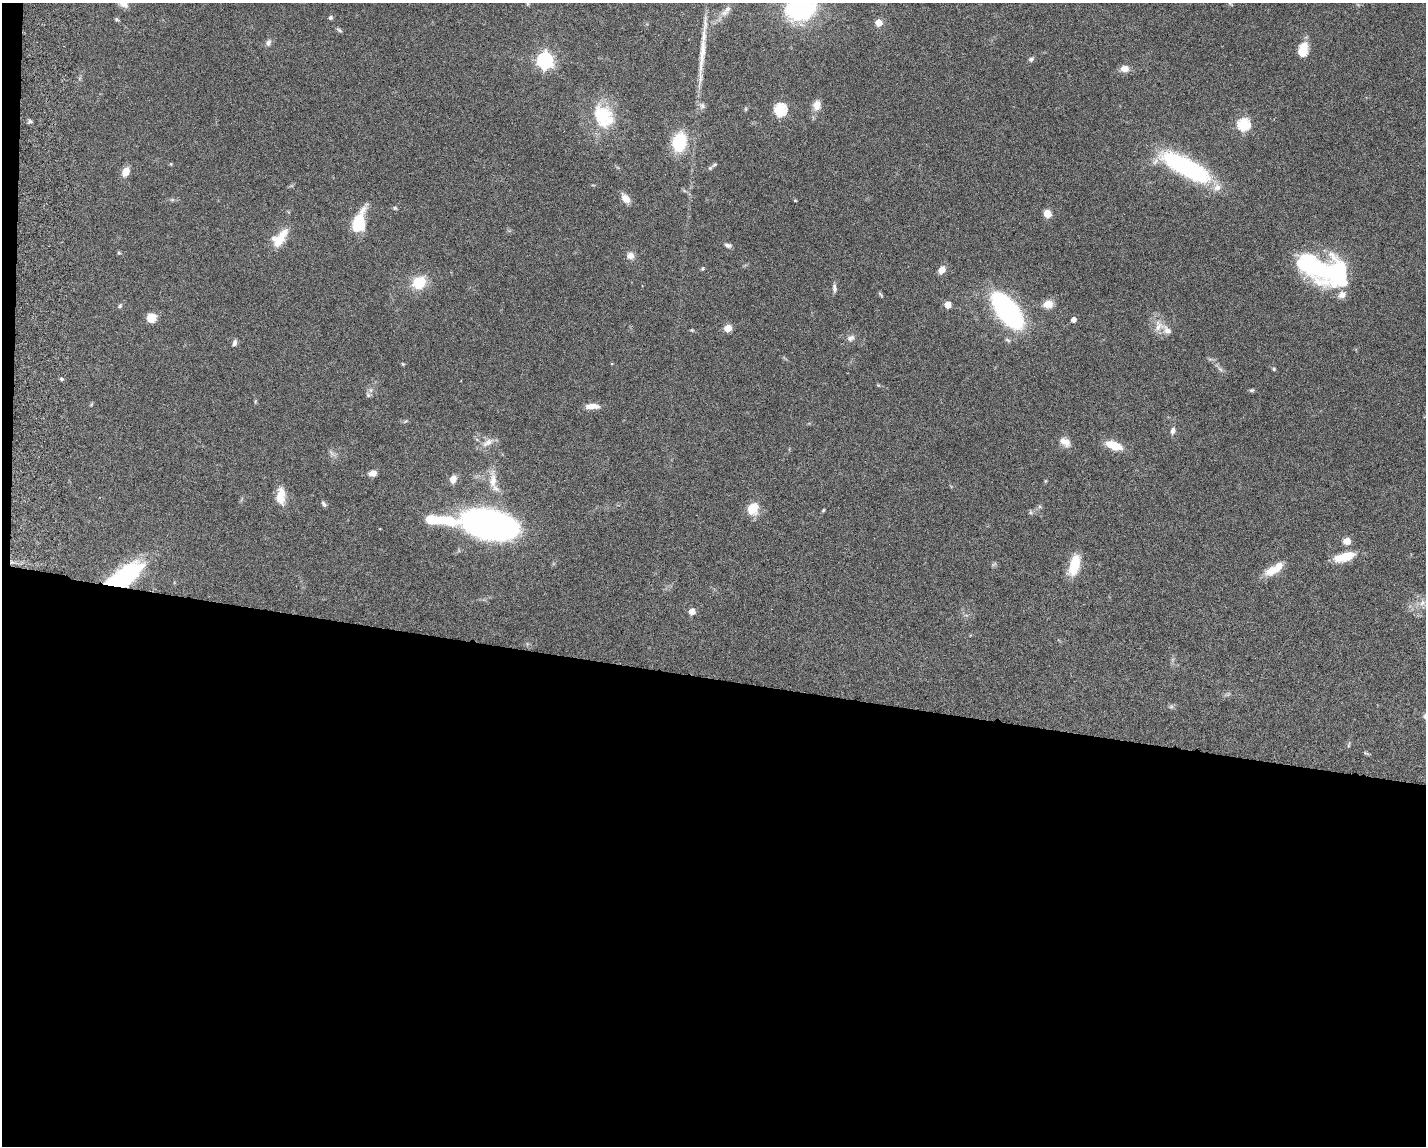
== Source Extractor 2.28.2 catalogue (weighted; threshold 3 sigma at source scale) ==
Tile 10 of 3 x 4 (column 1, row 4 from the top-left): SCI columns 277-1700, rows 10-1153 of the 4712 x 4595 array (HDU 1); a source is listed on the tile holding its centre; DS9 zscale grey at full resolution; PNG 1428 x 1148 px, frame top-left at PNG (2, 3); no overlay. Shown black and unused: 41% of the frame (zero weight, under 3 of 6 exposures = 3% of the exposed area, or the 3 px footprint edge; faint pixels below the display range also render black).
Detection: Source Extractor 2.28.2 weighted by HDU 2 'WHT'; one run over the whole footprint, this tile lists its part. Background 0.0588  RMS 0.0038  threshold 0.0154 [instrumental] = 3 sigma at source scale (4.09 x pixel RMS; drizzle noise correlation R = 1.36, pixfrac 0.8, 0.05/0.05 arcsec/px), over >= 5 px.
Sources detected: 103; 1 too faint to see at this stretch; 2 inside a brighter object's white glare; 1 long thin detection or spike segment (spike, bleed or trail) — not listed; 8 inside a brighter listed object's ellipse — not listed separately; the other 91 listed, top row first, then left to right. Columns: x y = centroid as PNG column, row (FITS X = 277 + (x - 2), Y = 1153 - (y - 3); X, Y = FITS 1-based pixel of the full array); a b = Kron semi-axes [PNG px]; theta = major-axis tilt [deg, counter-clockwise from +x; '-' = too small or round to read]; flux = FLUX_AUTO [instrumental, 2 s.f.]
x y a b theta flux
1230 3 8 4 -47 0.6
528 4 6 4 -90 0.38
801 8 33 25 14 39
728 9 11 8 56 1.7
330 18 6 5 - 0.66
116 19 5 5 - 0.52
878 23 5 5 - 6.5
339 30 9 4 -33 0.65
268 43 9 7 64 1.2
1303 50 17 10 79 6.2
1031 59 7 5 41 0.89
545 60 7 6 - 120
1125 69 10 8 2 2.8
817 105 12 8 82 3.5
702 106 10 7 83 1.3
746 109 6 4 90 0.42
780 110 6 6 - 41
603 116 33 26 -60 17
30 121 6 5 - 0.68
1244 124 6 6 - 43
679 142 17 12 79 18
171 164 5 4 - 0.36
715 165 8 5 31 0.6
1186 167 48 15 -28 59
126 172 12 8 64 3
626 198 11 7 -53 3.3
172 200 7 4 0 0.62
795 200 4 4 - 0.33
395 208 6 4 -16 0.53
1047 214 5 5 - 6
359 222 25 12 72 14
278 242 19 12 46 5.4
728 245 9 6 -18 1.1
119 253 5 4 - 0.45
630 256 9 9 - 2.5
703 269 5 4 - 0.47
1320 269 50 27 -13 53
942 270 8 7 - 2.9
419 283 20 17 36 8.5
834 288 11 5 -85 1.3
880 294 9 4 -46 0.52
1048 304 11 9 14 3.8
948 305 5 5 - 5.5
120 306 6 5 - 0.72
1007 310 27 13 -52 92
151 318 8 8 - 5.7
1073 320 4 4 - 2.3
1158 326 18 12 73 4.2
728 328 8 7 - 3.1
692 330 5 4 - 0.39
851 338 11 8 23 1.6
234 343 8 5 71 1.2
403 364 5 4 - 0.39
612 364 4 3 - 0.26
1220 369 8 5 -45 0.97
1274 369 5 4 - 0.5
61 379 4 3 - 1.1
878 385 5 4 - 0.36
1252 390 7 5 14 0.59
368 395 9 6 -73 0.89
255 401 6 4 -73 0.39
91 404 6 4 45 0.38
592 406 16 6 2 3.6
1173 431 10 6 76 1.3
488 442 21 8 33 2.9
1065 442 15 9 -36 2.9
1114 445 15 7 -19 8.1
332 453 14 5 -45 1.2
372 473 8 6 16 2.6
453 479 10 8 72 2.4
493 481 31 10 -90 5.8
1045 481 6 4 89 0.35
281 496 22 11 90 5.2
324 504 8 5 -57 0.8
1040 506 6 5 - 0.56
753 508 11 9 64 8.7
823 510 4 3 - 0.41
1030 512 7 4 -89 0.56
439 520 39 9 -5 17
490 524 46 22 -13 150
1347 541 9 8 - 2.6
1342 557 21 12 12 7.2
994 564 9 4 35 0.56
1074 565 21 10 75 12
1272 570 23 11 21 5.2
124 576 38 16 34 44
1422 603 11 9 33 2.1
692 611 5 5 - 4.6
1228 694 7 4 19 0.59
1171 706 7 4 1 0.66
1349 745 8 4 81 0.51
Overlapping masked pixels (flux is a lower limit): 1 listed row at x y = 124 576
Isophote crosses this tile's border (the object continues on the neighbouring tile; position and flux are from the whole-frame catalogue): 2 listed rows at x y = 1230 3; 801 8